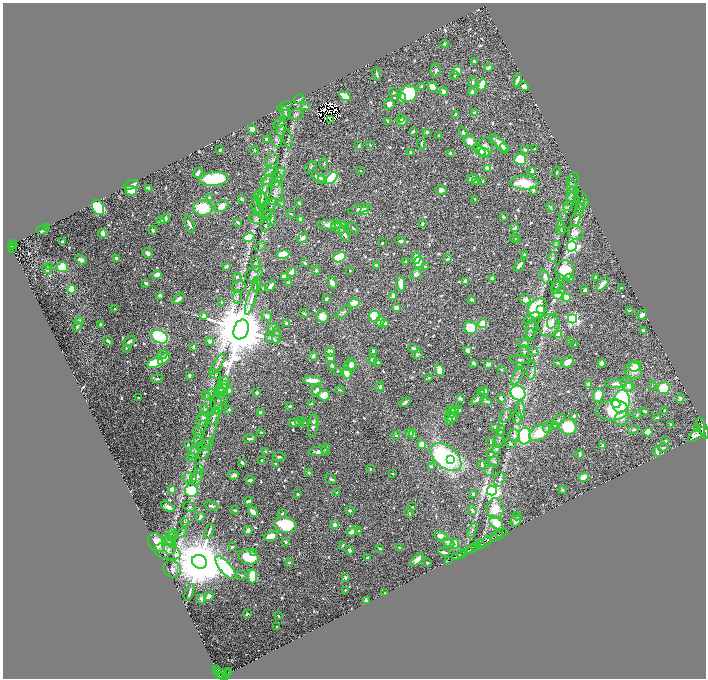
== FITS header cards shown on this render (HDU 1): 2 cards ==
NAXIS1  =                 1407
NAXIS2  =                 1352

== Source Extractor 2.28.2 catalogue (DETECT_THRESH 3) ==
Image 1407 x 1352 px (HDU 1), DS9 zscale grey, zoomed out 1/2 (1 PNG px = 2 x 2 image px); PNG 708 x 680 px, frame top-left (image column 2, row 1351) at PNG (3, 3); each listed source drawn as its Kron ellipse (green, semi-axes under 4 px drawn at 4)
Background 0.65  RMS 0.012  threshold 0.0345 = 3 sigma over >= 5 px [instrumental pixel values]
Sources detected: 879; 55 cannot appear on this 1/2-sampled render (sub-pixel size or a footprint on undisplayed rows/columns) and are neither listed nor drawn; of the other 824, the 500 brightest by FLUX_AUTO listed and drawn (324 fainter detections omitted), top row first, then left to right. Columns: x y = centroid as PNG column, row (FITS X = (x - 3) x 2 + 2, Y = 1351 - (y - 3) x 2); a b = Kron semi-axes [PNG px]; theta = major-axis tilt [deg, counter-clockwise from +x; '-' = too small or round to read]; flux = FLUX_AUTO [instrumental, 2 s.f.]
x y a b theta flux
445 44 4 3 - 3
474 61 3 2 - 6.1
488 68 4 2 - 8.5
436 70 7 5 84 4.9
457 71 3 3 - 93
377 74 7 1 -78 3.8
455 75 4 3 - 3.6
517 80 6 2 68 11
473 82 5 4 - 3.6
482 85 6 4 73 54
422 86 4 2 - 4.8
432 87 5 4 - 18
524 87 5 4 - 14
444 92 4 4 - 11
472 92 4 3 - 6.8
393 93 4 3 - 3.4
408 94 9 8 - 150
345 96 6 3 -34 66
402 98 5 3 - 23
299 99 6 2 30 4
389 104 5 5 - 16
284 106 7 3 25 4.1
305 107 5 2 - 3.5
286 112 6 3 -53 3.1
475 113 3 2 - 18
296 114 8 5 13 5.4
455 115 3 2 - 5.1
401 119 4 3 - 3.8
330 120 4 1 - 3.5
387 121 3 2 - 2.9
402 121 5 4 - 17
279 123 7 4 42 7.9
282 128 9 4 80 5.8
252 129 5 4 - 12
413 131 4 3 - 5.7
427 132 4 3 - 5.1
463 133 6 4 -71 4.8
439 136 4 3 - 3.4
288 138 10 2 -75 3.4
266 139 2 2 - 19
276 139 9 5 -62 7.9
470 141 7 6 - 20
499 143 11 4 -47 21
421 144 6 3 -85 4.1
370 145 3 2 - 2.6
359 146 3 2 - 3
485 148 10 7 83 24
504 148 5 3 - 6.3
535 149 3 2 - 3.7
220 150 3 2 - 5.6
255 150 4 3 - 2.7
525 150 4 3 - 4.7
480 151 7 4 -44 32
484 152 5 3 - 26
411 153 3 2 - 4.6
450 153 3 2 - 9.6
520 159 6 5 - 62
272 161 7 6 - 7.1
324 164 6 3 85 2.8
311 167 7 3 46 4.8
487 168 3 3 - 12
271 170 8 3 44 4
361 171 3 3 - 2.8
532 171 4 2 - 13
557 172 5 4 - 2.7
198 173 5 2 - 14
280 173 5 4 - 4.9
278 177 6 3 -50 3.1
318 177 7 3 -25 16
332 178 7 4 50 170
472 178 5 3 - 14
214 179 15 6 6 180
322 179 4 3 - 3.2
573 180 7 5 78 4.7
267 181 6 3 15 3.5
476 181 3 3 - 3.5
483 181 3 3 - 5.1
524 183 14 7 -2 92
276 184 4 3 - 2.6
131 185 8 3 20 28
572 186 8 4 -66 6.2
149 188 3 2 - 15
441 190 5 5 - 11
533 190 3 2 - 14
131 191 6 4 -14 47
265 192 18 6 75 27
275 193 12 8 70 15
258 195 4 3 - 3.1
572 195 8 5 86 6.1
209 197 4 3 - 3.3
261 197 7 5 -66 8.5
242 199 3 2 - 3.7
475 199 3 2 - 3.2
570 199 7 2 77 3.6
583 200 9 3 -65 4.2
299 203 3 2 - 4.5
271 204 7 3 59 4.4
282 204 4 3 - 4.3
580 204 5 4 - 3.9
256 205 9 4 -86 10
222 206 7 5 32 31
568 206 6 4 44 3.8
550 207 5 3 - 4.2
98 208 7 5 -64 180
203 208 9 7 0 93
259 209 5 4 - 3.9
359 209 12 3 15 9.8
579 209 6 3 81 4.1
365 211 3 3 - 98
291 214 4 3 - 3.5
268 215 5 2 - 2.6
563 215 3 3 - 2.5
503 217 4 4 - 4.1
165 219 5 3 - 10
256 219 7 4 -12 3.3
272 219 7 3 74 5.2
576 219 8 3 69 21
301 220 4 3 - 5.6
160 221 3 2 - 6.4
238 222 4 2 - 4.4
189 224 9 3 -69 12
341 224 6 4 10 9.4
422 224 4 3 - 3.6
266 225 7 4 72 4.8
330 225 12 4 0 29
561 227 6 3 -69 3.1
47 228 3 2 - 2.6
339 228 7 4 -26 12
353 228 6 3 -45 3.5
514 228 4 2 - 9
42 230 6 3 19 17
153 230 4 3 - 6.5
561 231 4 4 - 2.5
575 232 8 7 - 14
102 233 4 3 - 20
344 235 8 3 -57 11
249 237 6 4 22 69
302 238 6 4 44 7.9
514 238 4 3 - 3.6
518 239 2 2 - 28
400 241 6 3 -18 5.2
62 242 3 2 - 3.9
382 243 3 2 - 2.9
13 244 4 2 - 150
556 244 4 3 - 2.5
11 246 2 2 - 67
260 246 6 3 31 2.7
572 246 5 5 - 360
12 248 2 1 - 18
148 253 5 4 - 12
283 254 6 4 9 66
524 255 3 2 - 5.6
339 257 6 4 24 160
416 257 6 4 -84 21
553 257 5 4 - 3.5
117 258 4 3 - 7.8
447 259 4 3 - 5
81 260 6 4 -30 8.6
405 262 3 2 - 4.9
419 262 6 4 63 60
305 263 3 2 - 4.3
256 264 8 3 -81 4.5
376 265 4 3 - 8.1
519 265 7 2 53 17
49 266 3 2 - 3.3
226 266 4 3 - 4.9
425 266 3 3 - 4.9
62 267 6 5 - 47
47 269 5 3 - 6.1
316 270 5 3 - 4.4
350 270 2 2 - 2.7
565 270 10 9 - 74
292 272 5 4 - 19
254 274 9 7 37 9.3
416 274 6 5 - 11
157 275 5 3 - 18
284 276 3 3 - 16
545 276 7 4 -67 11
237 277 4 4 - 5.7
596 277 3 2 - 6.6
492 278 3 2 - 10
569 278 4 4 - 6.7
465 281 3 3 - 18
289 282 2 2 - 10
146 283 3 2 - 8.7
332 283 6 4 -63 11
557 283 9 4 57 5.4
256 284 7 4 83 4.6
401 284 8 3 -80 24
602 284 8 3 50 12
271 286 6 3 51 12
239 287 7 5 22 5.7
263 288 3 2 - 3.1
557 288 6 4 60 3.7
622 288 3 2 - 2.6
71 289 4 4 - 35
562 290 4 3 - 3.2
585 290 3 2 - 16
160 295 4 3 - 4.6
558 295 6 4 -24 18
393 296 4 3 - 9.8
237 297 7 3 -90 4.8
566 297 4 3 - 41
252 298 17 4 73 14
178 299 6 3 39 13
326 299 4 3 - 5.2
472 299 4 2 - 6.7
525 299 5 5 - 15
222 302 3 3 - 2.5
354 303 5 4 - 37
396 308 3 3 - 25
537 308 10 8 55 160
115 309 2 2 - 4.7
540 309 3 2 - 14
629 311 2 2 - 7.2
343 312 9 4 39 5.6
304 313 5 3 - 2.5
642 315 5 4 - 14
203 316 4 3 - 7.7
267 316 5 4 - 8.1
374 316 5 5 - 120
322 317 6 6 - 37
532 318 9 4 32 9.6
572 319 4 4 - 370
79 321 4 4 - 5.4
552 321 8 5 73 8.5
380 322 5 3 - 18
385 323 4 3 - 5.4
286 324 4 3 - 7.8
483 324 4 4 - 73
100 325 3 2 - 7.9
549 325 11 10 - 39
77 327 5 3 - 3.1
273 328 5 3 - 5.5
470 328 7 6 - 64
241 329 10 7 69 22000
531 329 10 5 85 6.6
643 331 3 3 - 12
276 335 8 4 86 3.9
530 335 6 3 80 3.3
559 335 3 3 - 47
160 337 8 6 -29 230
273 339 8 4 -18 13
108 341 5 2 - 5.1
129 341 7 3 36 4.6
210 341 4 3 - 12
570 342 3 2 - 3.5
523 343 6 4 -2 5.3
575 345 2 2 - 3.6
193 347 3 2 - 6.9
126 348 2 2 - 2.5
414 348 5 4 - 5.5
467 350 4 3 - 11
373 351 3 2 - 7.9
534 351 5 4 - 4.5
330 352 5 4 - 19
525 352 7 3 -81 2.9
163 355 5 3 - 7.5
417 355 5 4 - 4.4
313 356 5 3 - 5.9
330 357 3 3 - 18
164 359 7 3 42 18
520 359 10 3 -3 5.3
372 360 4 3 - 6.8
378 362 3 2 - 2.7
568 362 7 5 36 17
155 363 8 4 17 93
473 363 3 3 - 8.6
558 363 3 2 - 2.6
602 363 4 4 - 7.6
218 364 12 4 59 10
351 364 6 4 -62 11
488 364 4 3 - 16
332 365 4 3 - 2.9
350 366 6 5 - 14
519 366 4 3 - 2.8
635 366 6 5 - 21
501 369 2 2 - 4.1
439 370 6 4 -69 32
532 370 10 4 84 6.5
633 370 9 8 - 25
338 371 2 2 - 3.1
347 373 6 4 -73 44
215 374 6 3 -32 2.6
190 376 3 3 - 5.5
517 376 10 3 61 5.8
429 378 2 2 - 3
157 379 5 3 - 4
312 380 9 3 -3 49
224 383 6 5 - 5.3
615 384 10 3 3 18
627 384 7 6 - 14
588 385 4 3 - 23
380 386 5 3 - 6.1
652 386 5 3 - 2.5
222 387 7 3 46 4.4
629 387 5 4 - 4.4
664 388 6 5 - 70
221 390 8 3 36 3.4
316 390 6 3 52 15
340 390 5 3 - 2.4
229 391 4 2 - 5.3
485 391 4 3 - 10
257 392 3 2 - 3.5
481 392 3 2 - 4
220 393 6 4 70 5.8
518 393 8 7 - 220
210 395 6 4 50 4.9
324 395 6 5 - 46
598 395 7 5 72 39
206 396 4 3 - 2.6
138 397 2 2 - 2.4
460 398 4 3 - 7.6
501 398 5 3 - 5.9
680 398 5 3 - 7.2
478 399 7 3 31 14
221 400 7 5 -11 7.7
486 401 6 3 -21 3.7
405 402 6 2 35 6.5
621 402 11 8 77 370
312 404 3 3 - 4.3
616 404 4 4 - 57
217 405 9 5 -80 7
290 406 3 2 - 3.8
229 409 3 3 - 3.7
204 410 5 3 - 3.8
452 410 7 4 -12 13
459 410 4 3 - 6.9
521 410 9 3 -88 6.6
612 410 16 10 3 160
645 411 3 2 - 4.4
664 411 4 2 - 3.5
261 413 4 3 - 14
452 413 5 3 - 7.6
637 415 4 3 - 3.6
214 416 9 5 61 10
505 416 7 5 60 5.5
574 416 3 2 - 10
203 417 5 5 - 5.3
451 417 6 5 - 23
518 417 8 3 -88 4.4
622 418 8 6 62 19
657 418 4 3 - 2.8
202 420 7 5 76 8.2
314 420 5 3 - 3.3
559 420 6 4 42 3.6
300 421 5 3 - 2.6
449 421 4 3 - 4
304 422 2 2 - 2.6
294 423 5 3 - 11
670 424 3 2 - 2.8
554 425 4 3 - 5.1
313 426 12 5 81 10
495 427 3 2 - 4.2
548 427 5 5 - 7.5
568 427 9 7 -6 120
211 428 21 5 70 17
697 428 3 2 - 300
703 428 11 4 -67 4700
633 429 6 3 12 5.1
500 431 5 3 - 5.3
261 432 3 2 - 2.5
648 432 4 4 - 52
198 433 6 3 -47 3.7
409 433 4 4 - 19
539 433 11 7 31 59
413 434 5 3 - 5.3
396 435 4 4 - 4.1
514 435 6 5 - 6.8
697 435 10 4 39 4000
525 436 8 6 84 210
198 439 5 3 - 3
249 439 6 3 -4 7.9
500 439 9 3 77 3.6
490 441 4 2 - 2.7
666 441 2 2 - 3.7
510 443 6 4 -53 4.4
188 444 3 3 - 2.5
422 444 4 4 - 26
206 445 9 4 35 5.1
603 446 4 3 - 9.1
663 448 5 3 - 3.4
326 449 5 3 - 8
496 450 5 3 - 3.3
266 451 4 3 - 2.5
319 451 9 5 5 13
195 452 10 3 43 4.7
204 452 7 5 43 4.9
657 452 5 3 - 16
491 454 4 3 - 4.2
579 454 4 2 - 4.4
279 457 6 4 1 6.2
446 457 18 10 -39 360
192 458 5 3 - 3.3
451 460 4 2 - 24
262 461 3 2 - 6.1
242 462 3 2 - 5.2
494 462 6 5 - 5.3
276 464 4 3 - 3.3
482 464 4 2 - 4.1
431 467 4 2 - 7.2
199 469 5 3 - 2.7
370 469 2 2 - 3.2
490 470 6 3 68 3.8
309 473 3 3 - 4.1
393 474 2 2 - 2.7
234 475 5 3 - 12
197 477 8 5 69 7.3
584 477 5 4 - 51
188 478 5 4 - 3.7
194 478 2 2 - 4.3
331 479 6 2 -30 4.5
499 479 7 5 71 9
250 480 4 2 - 10
172 489 2 2 - 42
191 490 6 6 - 130
562 490 4 4 - 3.1
492 491 5 5 - 950
337 492 4 3 - 4.2
298 494 3 2 - 4.1
473 494 4 3 - 5
248 501 4 2 - 6.2
212 506 7 3 -15 5.3
168 507 7 3 -28 11
189 507 6 4 -24 3.3
412 507 2 2 - 2.8
495 509 10 8 90 65
235 510 4 2 - 3.5
350 510 4 4 - 3.8
472 510 5 4 - 6.3
253 512 5 4 - 18
409 513 4 3 - 3.4
282 514 5 3 - 3.1
517 516 4 3 - 2.8
200 517 5 2 - 9.5
516 521 5 5 - 13
185 522 4 4 - 3.2
496 523 8 5 -45 51
285 525 11 8 -11 100
334 525 3 3 - 15
248 530 4 3 - 11
359 530 3 3 - 3.3
472 530 8 3 67 4.8
209 531 8 2 72 6.8
352 532 6 4 36 12
182 533 5 3 - 3.3
502 533 6 2 27 1200
171 534 6 3 63 4.1
271 536 7 4 18 21
441 536 7 4 -23 20
496 536 7 2 33 1200
171 538 8 3 50 4.2
171 542 7 3 -55 3.4
286 542 4 3 - 3.7
485 542 7 2 27 690
157 543 10 7 -53 50
448 543 6 4 -26 15
455 544 5 3 - 24
480 544 4 2 - 390
343 545 4 2 - 2.6
168 546 9 5 -67 12
476 546 5 2 - 490
232 547 4 2 - 3.6
380 548 3 2 - 4.6
400 548 3 2 - 8.2
471 549 5 2 - 1700
350 550 4 3 - 10
167 552 13 8 -15 18
254 552 4 3 - 5.2
444 552 5 2 - 12
465 552 3 2 - 350
461 554 4 2 - 1000
249 557 10 7 -15 55
456 557 4 1 - 220
367 558 3 3 - 4.4
417 560 8 4 42 15
448 561 2 1 - 45
199 562 8 6 -31 24000
289 562 2 2 - 13
427 563 3 2 - 4.1
225 568 14 5 -50 260
172 569 9 8 - 12
241 575 5 3 - 3.1
252 576 7 4 -90 86
345 578 3 2 - 5.3
345 590 2 2 - 3.3
189 592 9 2 72 6.2
385 593 3 2 - 3
209 596 5 4 - 10
201 599 5 4 - 5.8
366 601 4 3 - 11
247 614 3 3 - 3.5
278 616 3 2 - 3.6
276 627 2 2 - 2.7
216 670 2 2 - 42
218 671 3 2 - 86
229 672 2 1 - 83
227 673 2 1 - 120
221 674 8 2 -42 360
220 676 4 2 - 490
At the frame edge (FLAGS 8, measured only in part): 1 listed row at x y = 703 428
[324 fainter detections neither listed nor drawn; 55 sub-pixel or undisplayed-footprint detections neither listed nor drawn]